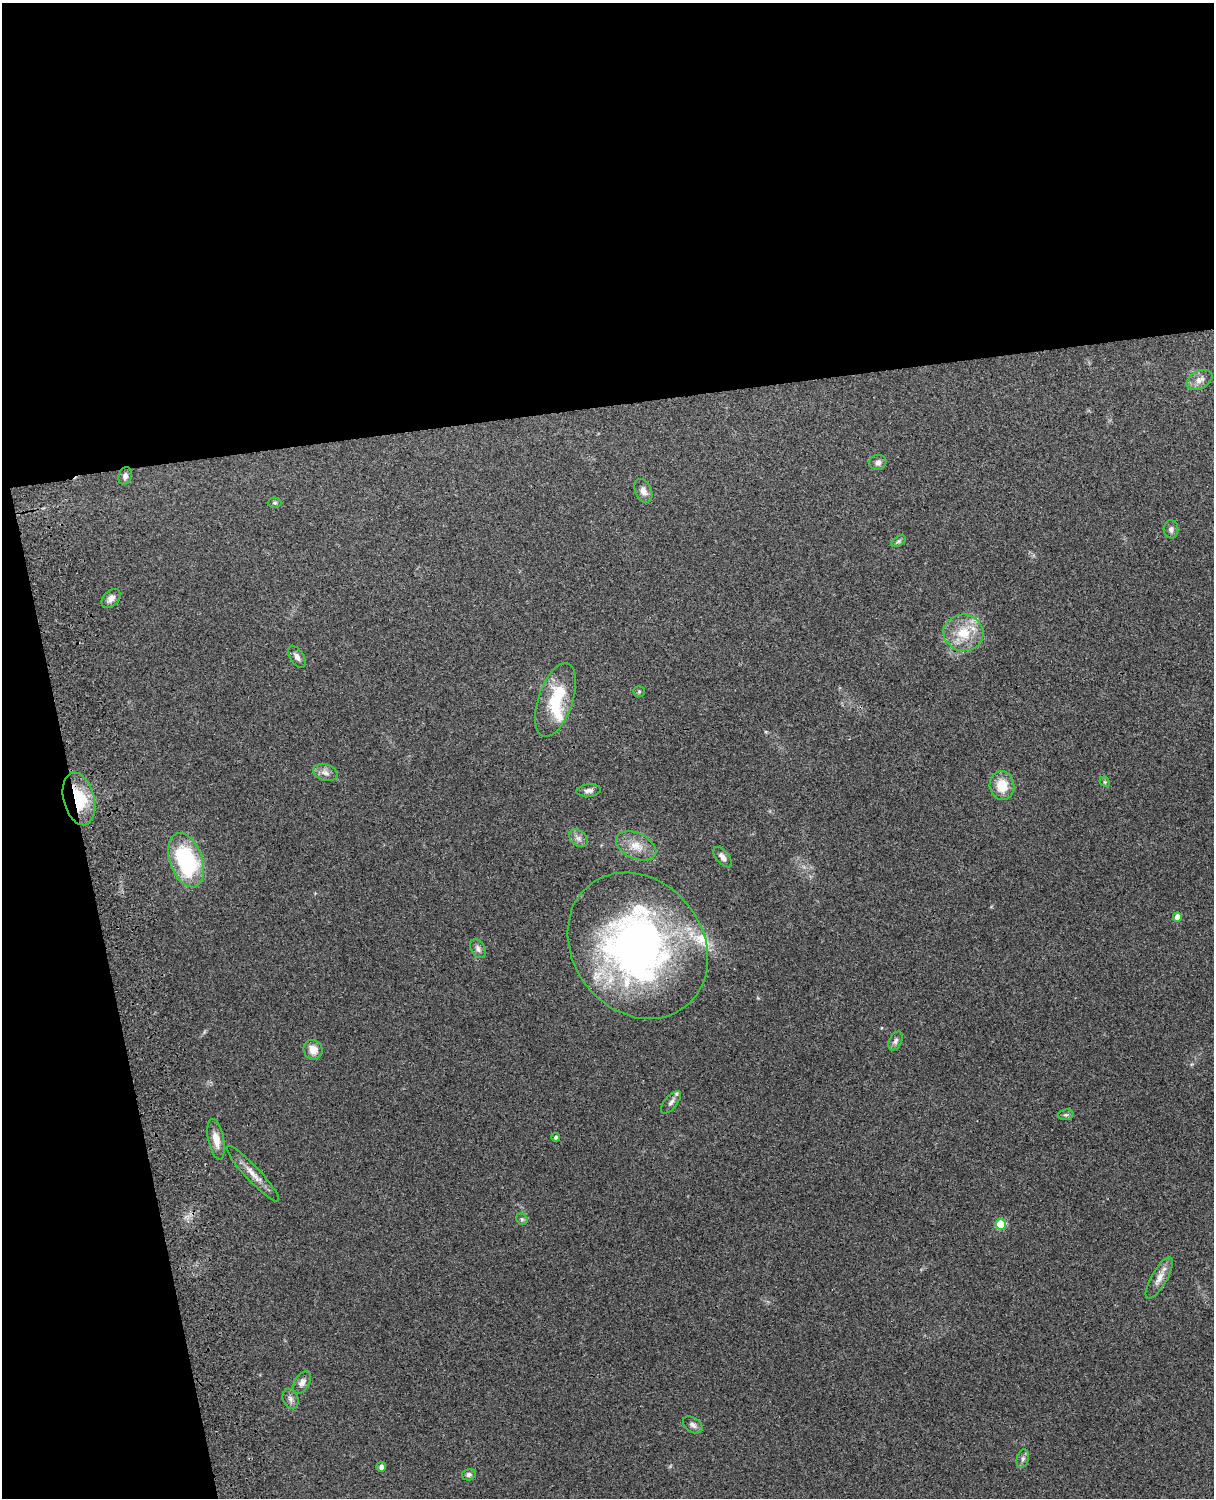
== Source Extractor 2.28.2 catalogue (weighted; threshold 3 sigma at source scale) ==
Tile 1 of 4 x 3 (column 1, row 1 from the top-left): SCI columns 119-1330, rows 3155-4650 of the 5087 x 4925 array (HDU 1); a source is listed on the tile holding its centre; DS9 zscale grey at full resolution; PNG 1216 x 1500 px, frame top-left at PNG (2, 3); each listed source drawn as its Kron ellipse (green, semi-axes under 4 px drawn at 4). Shown black and unused: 33% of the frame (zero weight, under 3 of 4 exposures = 6% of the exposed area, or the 3 px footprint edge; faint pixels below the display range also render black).
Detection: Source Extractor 2.28.2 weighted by HDU 2 'WHT'; one run over the whole footprint, this tile lists its part. Background 0.285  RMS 0.0093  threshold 0.0419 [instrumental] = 3 sigma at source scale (4.5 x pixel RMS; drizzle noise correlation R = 1.50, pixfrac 1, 0.05/0.05 arcsec/px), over >= 5 px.
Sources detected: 43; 2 inside a brighter object's white glare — neither listed nor drawn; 1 inside a brighter listed object's ellipse — not listed separately; the other 40 listed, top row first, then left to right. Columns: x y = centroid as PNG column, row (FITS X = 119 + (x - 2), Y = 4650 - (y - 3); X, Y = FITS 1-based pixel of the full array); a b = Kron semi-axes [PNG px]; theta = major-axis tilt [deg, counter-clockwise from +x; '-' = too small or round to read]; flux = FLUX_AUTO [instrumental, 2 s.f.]
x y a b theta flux
1200 380 14 8 28 6.5
878 462 9 7 13 3.6
125 476 9 6 76 3.2
643 491 12 8 -64 5.7
275 503 7 5 1 1.5
1171 529 9 7 -88 3.2
899 541 8 4 31 2.1
111 598 11 7 46 5.5
963 633 20 18 -6 26
297 657 12 7 -57 4
639 691 5 5 - 1.3
555 700 38 17 71 45
325 773 12 8 -17 5.5
1105 782 6 4 -45 1.2
1002 785 14 12 -84 19
589 790 12 6 6 3.8
79 799 27 15 -76 41
579 838 11 7 -39 4.1
636 846 21 13 -24 14
723 857 12 6 -50 5.2
186 860 28 16 -71 95
1177 917 5 4 - 7.8
638 946 77 65 -52 410
478 949 10 7 -58 3.8
896 1041 10 6 64 3.3
313 1050 10 9 - 10
671 1102 13 6 51 3.9
1066 1115 8 5 7 1.9
556 1137 4 4 - 2
216 1139 21 8 -79 11
253 1174 37 7 -47 11
522 1219 6 5 - 1.7
1001 1224 5 5 - 36
1159 1278 23 8 60 8.6
302 1383 12 7 59 5.4
290 1399 10 7 -70 3.7
693 1425 11 7 -34 3.6
1023 1459 9 6 73 3
381 1467 5 5 - 4.1
469 1475 7 5 15 2.2
Overlapping masked pixels (flux is a lower limit): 1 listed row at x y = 79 799